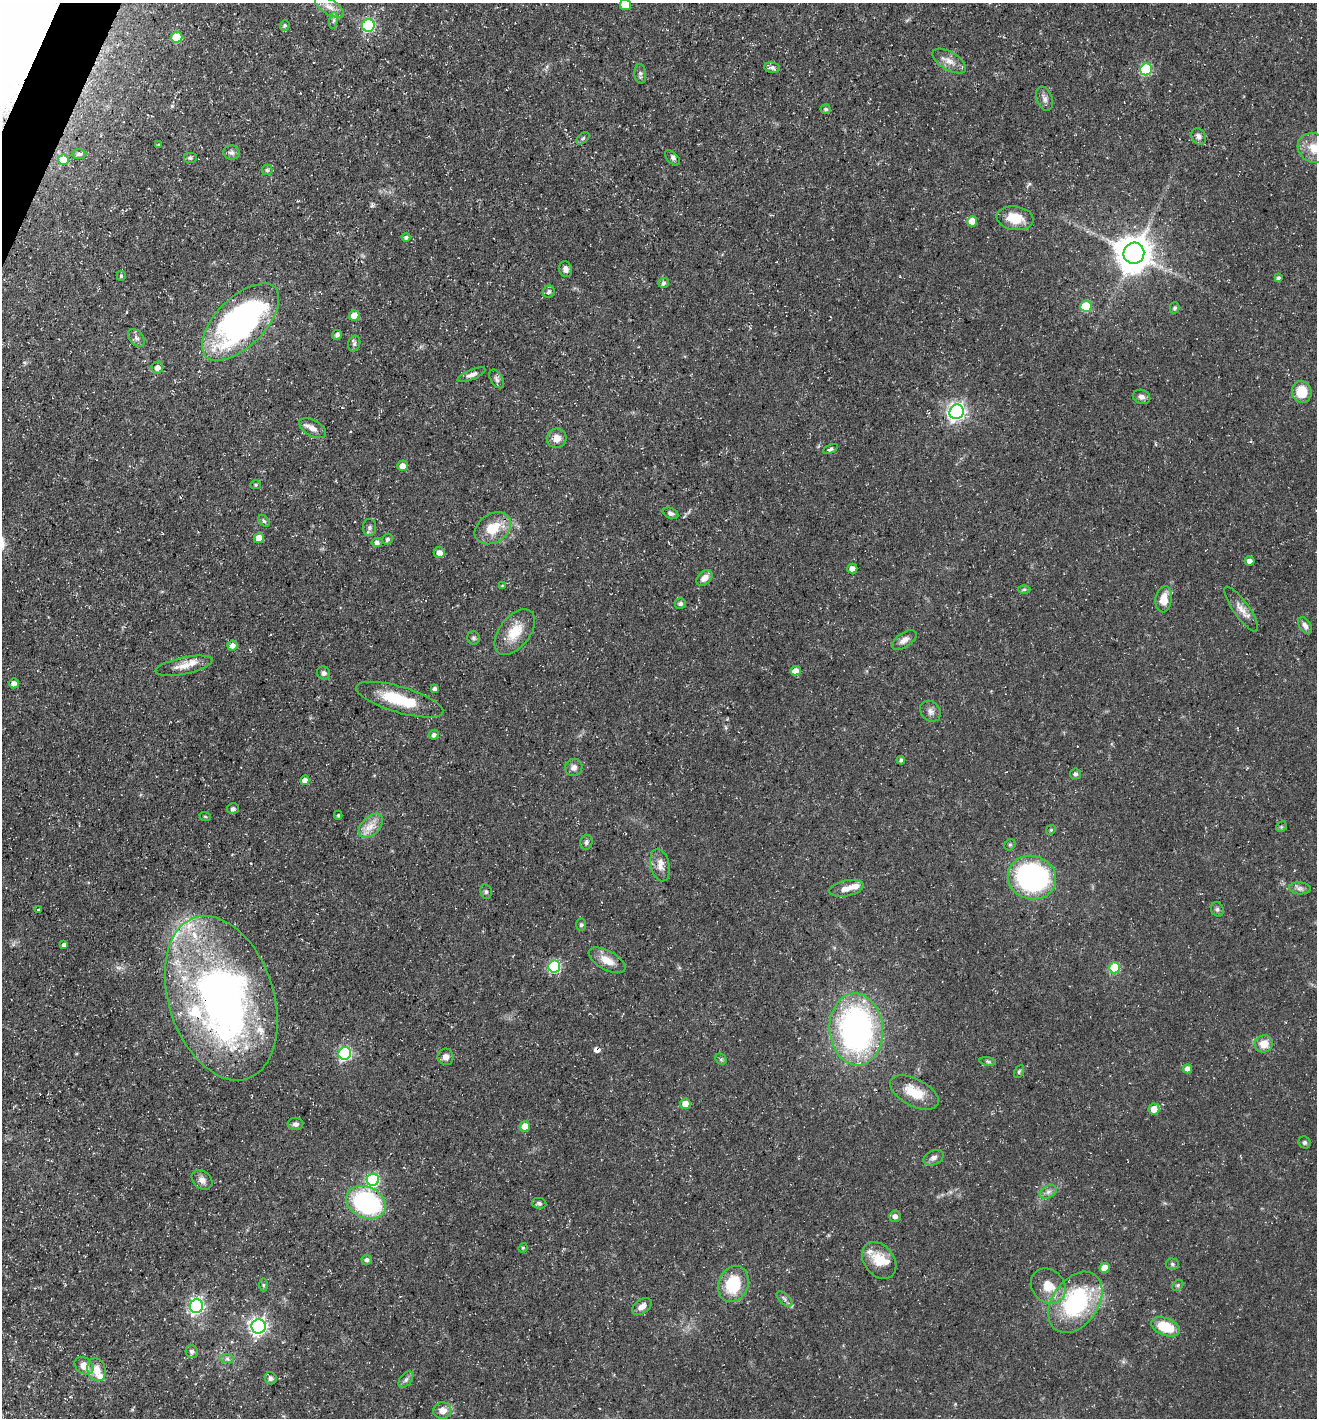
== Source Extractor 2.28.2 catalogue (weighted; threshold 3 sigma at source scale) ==
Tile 11 of 4 x 4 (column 3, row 3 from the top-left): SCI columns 2769-4083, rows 1417-2832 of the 5674 x 5663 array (HDU 1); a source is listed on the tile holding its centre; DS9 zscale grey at full resolution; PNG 1319 x 1420 px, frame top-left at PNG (2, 3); each listed source drawn as its Kron ellipse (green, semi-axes under 4 px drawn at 4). Shown black and unused: <1% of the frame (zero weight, under 3 of 5 exposures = <1% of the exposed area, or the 3 px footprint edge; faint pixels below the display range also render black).
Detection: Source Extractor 2.28.2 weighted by HDU 2 'WHT'; one run over the whole footprint, this tile lists its part. Background 0.0358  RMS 0.0039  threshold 0.0175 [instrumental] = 3 sigma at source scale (4.5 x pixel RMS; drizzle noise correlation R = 1.50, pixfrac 1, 0.05/0.05 arcsec/px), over >= 5 px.
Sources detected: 160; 1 cosmic-ray / hot-pixel residue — neither listed nor drawn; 13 inside a brighter listed object's ellipse — not listed separately; the other 146 listed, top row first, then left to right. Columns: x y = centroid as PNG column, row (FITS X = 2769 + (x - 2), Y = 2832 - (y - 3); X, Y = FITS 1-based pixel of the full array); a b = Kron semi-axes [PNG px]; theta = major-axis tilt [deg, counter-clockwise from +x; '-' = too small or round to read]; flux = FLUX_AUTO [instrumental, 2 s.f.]
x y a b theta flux
625 5 5 5 - 7
329 7 16 7 -33 3.2
333 20 8 4 81 0.92
368 25 6 6 - 54
285 26 5 4 - 0.64
177 37 6 5 - 12
949 61 19 9 -30 3.7
772 68 8 5 -7 1.3
1146 69 6 6 - 31
640 74 10 6 -86 1.1
1044 99 12 7 -70 1.7
826 109 5 5 - 0.79
1199 136 9 6 -59 1.5
583 138 7 4 42 0.71
158 145 4 3 - 0.37
1314 148 17 14 -31 6.9
232 152 8 7 - 1.3
79 154 7 4 0 0.9
190 158 7 5 0 0.84
672 158 9 5 -45 1.1
63 160 5 5 - 9.4
267 170 5 5 - 0.63
1015 218 19 12 -9 9
972 221 5 5 - 6.4
406 237 4 4 - 0.94
1134 253 10 10 - 960
566 269 8 6 -74 1.7
121 276 5 4 - 0.66
1278 278 4 4 - 0.92
663 283 5 5 - 1.1
549 292 6 5 - 1
1086 306 6 5 - 19
1175 308 5 5 - 0.87
354 315 5 5 - 4.3
240 322 49 24 45 120
337 335 5 4 - 1.2
136 338 10 6 -52 1.6
354 344 8 6 73 0.91
158 368 6 6 - 2.8
472 375 15 5 22 1.9
497 379 10 6 -58 1.2
1302 392 11 10 - 8.8
1141 397 9 7 -16 1.7
957 412 7 7 - 150
313 428 15 8 -29 2.7
557 438 10 10 - 3.7
830 449 8 4 23 0.87
402 466 5 5 - 2.7
256 485 5 4 - 0.57
671 513 8 5 -25 1.1
264 521 7 4 -53 0.7
369 527 8 6 89 1.2
493 528 19 14 33 9.9
259 538 5 5 - 4.3
387 539 6 5 - 0.87
377 542 5 4 - 1.1
439 552 6 5 - 2.2
1249 561 5 4 - 1.9
852 569 5 5 - 2.3
704 578 9 6 45 2.6
502 586 4 4 - 0.32
1024 589 6 4 1 0.65
1164 599 13 8 80 6
680 603 6 5 - 1
1241 609 27 8 -55 3.6
1305 626 9 5 -58 1.5
515 632 26 15 52 9.2
474 638 7 6 - 0.86
904 640 14 7 34 2.3
232 645 5 5 - 2.4
184 666 29 8 12 4.8
795 671 5 4 - 3.2
324 673 7 6 - 1.2
14 683 5 5 - 2.1
434 688 4 4 - 1.1
400 700 45 13 -16 17
930 711 11 9 -45 1.9
434 735 5 5 - 1.2
901 760 4 4 - 0.68
574 767 9 8 - 2
1075 774 5 5 - 0.81
305 780 5 4 - 2.6
233 809 6 5 - 1
338 815 4 4 - 0.54
205 816 6 3 -20 0.42
371 826 14 9 45 4.2
1281 827 6 4 45 0.52
1051 830 5 4 - 0.49
586 842 7 6 - 1
1010 845 6 5 - 0.61
660 865 16 9 -78 3.4
1032 878 24 21 -17 100
846 888 17 7 12 3.5
1300 888 11 6 -4 1.5
486 892 7 5 -77 0.85
1217 909 7 6 - 0.96
39 910 3 3 - 2.4
581 925 6 5 - 0.7
64 945 4 4 - 1.2
607 960 20 9 -28 5.4
554 967 6 6 - 45
1114 968 5 5 - 21
221 998 85 52 -72 210
856 1029 36 26 -85 120
1264 1044 9 8 - 5.1
345 1053 6 6 - 64
446 1057 8 8 - 2
721 1059 6 5 - 0.71
988 1061 8 4 -9 0.7
1187 1069 4 4 - 2.6
1019 1072 7 4 63 0.7
914 1092 26 13 -27 10
685 1104 5 5 - 4.6
1154 1109 5 5 - 4.1
295 1124 8 6 1 1.5
525 1126 5 5 - 4.6
1305 1143 6 5 - 0.75
934 1158 11 7 24 1.7
202 1180 11 8 -39 2.3
373 1180 6 6 - 49
1048 1192 9 6 30 1.5
366 1202 20 15 -26 56
539 1203 7 5 -9 0.98
895 1216 6 5 - 1.4
523 1248 5 4 - 0.43
366 1260 5 5 - 1.1
879 1260 20 15 -52 8.9
1172 1264 6 5 - 0.77
1105 1268 5 5 - 5.6
733 1284 18 14 68 19
263 1285 6 4 89 0.61
1178 1285 6 4 46 0.59
1048 1286 19 16 -46 7.1
785 1299 10 5 -44 1.1
1075 1302 34 23 55 44
196 1306 7 6 - 99
642 1306 11 7 36 2.7
259 1326 7 7 - 140
1165 1327 15 8 -22 12
192 1352 6 6 - 1.1
227 1359 7 4 -1 0.94
84 1366 10 7 -40 4.4
97 1370 11 9 -74 4.8
271 1378 6 5 - 1.2
406 1380 9 5 52 1.2
442 1411 9 8 - 3.4
Overlapping masked pixels (flux is a lower limit): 1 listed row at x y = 221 998
Isophote crosses this tile's border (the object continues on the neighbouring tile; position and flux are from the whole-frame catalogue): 2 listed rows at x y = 625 5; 1314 148